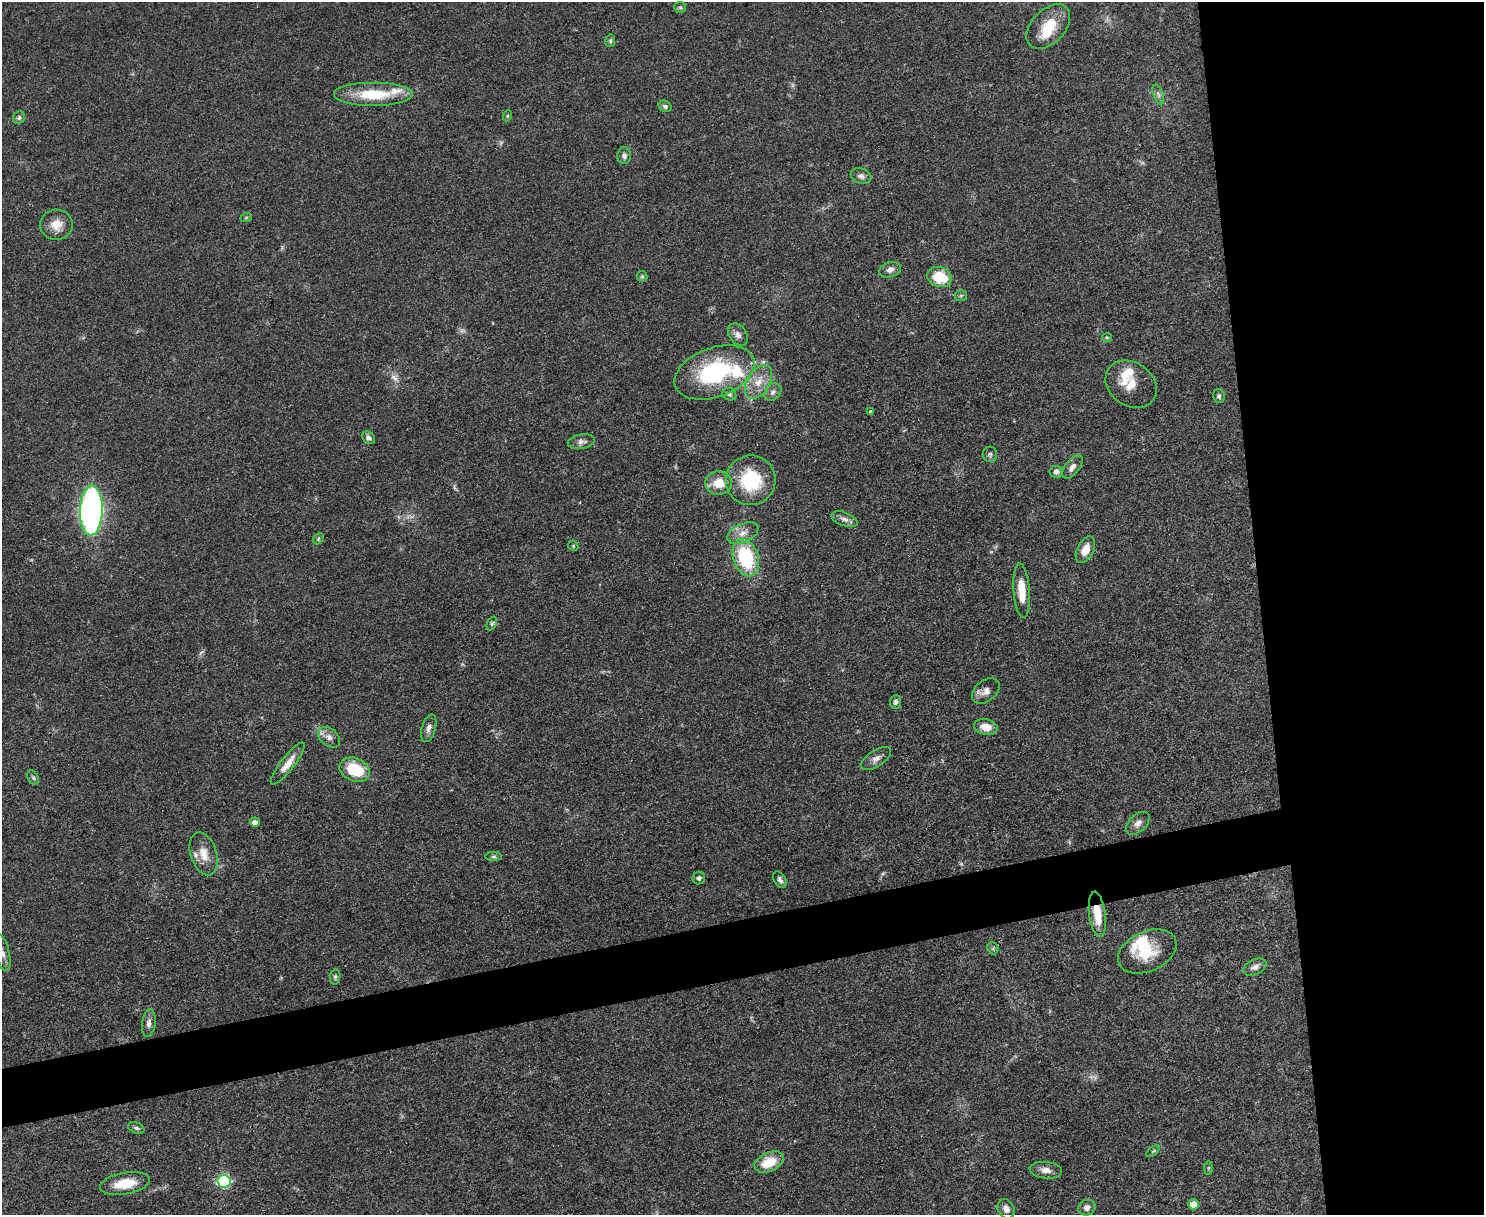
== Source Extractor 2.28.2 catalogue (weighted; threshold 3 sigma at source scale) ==
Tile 6 of 3 x 4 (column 3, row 2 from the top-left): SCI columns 3100-4581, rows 2425-3637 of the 4832 x 4849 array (HDU 1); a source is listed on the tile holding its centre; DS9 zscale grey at full resolution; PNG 1486 x 1217 px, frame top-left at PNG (2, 2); each listed source drawn as its Kron ellipse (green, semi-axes under 4 px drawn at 4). Shown black and unused: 19% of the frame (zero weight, under 3 of 4 exposures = <1% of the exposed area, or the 3 px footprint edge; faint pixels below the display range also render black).
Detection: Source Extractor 2.28.2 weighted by HDU 2 'WHT'; one run over the whole footprint, this tile lists its part. Background 0.0514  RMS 0.0049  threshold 0.022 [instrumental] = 3 sigma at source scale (4.5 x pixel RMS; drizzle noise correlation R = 1.50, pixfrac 1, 0.05/0.05 arcsec/px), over >= 5 px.
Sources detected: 84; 3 too faint to see at this stretch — neither listed nor drawn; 8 inside a brighter listed object's ellipse — not listed separately; the other 73 listed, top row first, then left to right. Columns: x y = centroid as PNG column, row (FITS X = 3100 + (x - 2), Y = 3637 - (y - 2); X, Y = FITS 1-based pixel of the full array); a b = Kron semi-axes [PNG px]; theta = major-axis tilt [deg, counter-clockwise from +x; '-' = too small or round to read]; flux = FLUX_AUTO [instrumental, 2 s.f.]
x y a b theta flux
680 7 6 5 - 0.88
1048 26 26 16 47 14
610 41 6 5 - 0.94
374 94 40 12 0 21
1158 94 10 5 -69 1.5
665 106 7 5 -29 1.1
507 116 5 3 - 0.49
19 118 6 6 - 1.1
624 156 8 7 - 1.9
861 176 11 7 -20 1.9
246 218 6 3 20 0.54
56 225 16 15 - 6.5
890 270 11 7 17 2.5
642 276 5 5 - 0.75
940 277 12 10 -17 16
961 296 6 5 - 0.85
738 335 12 8 -54 2.4
1107 337 5 4 - 0.59
715 372 41 24 20 51
758 382 18 11 58 7.3
1131 384 27 21 -35 10
773 392 10 7 49 2.2
729 394 7 5 -29 1.1
1219 396 7 6 - 1.1
870 411 3 3 - 0.86
369 438 7 5 -44 1.5
581 442 14 7 10 2.3
990 454 8 7 - 1.2
1073 467 14 7 53 2.9
1056 472 6 6 - 1.6
751 480 25 24 - 26
719 483 13 11 -3 8.3
91 511 25 11 88 200
845 519 14 6 -21 2.3
743 533 17 9 24 4.4
318 539 6 4 47 0.75
573 546 5 4 - 0.63
1085 550 14 8 63 5.6
746 558 19 12 -71 33
1022 591 27 8 -86 11
492 624 7 4 66 0.91
986 691 16 10 38 3.6
896 702 7 5 86 1.3
986 727 12 7 -10 5.2
429 728 14 7 73 2.4
329 737 12 8 -40 3.1
876 758 17 8 33 2.9
288 764 26 7 52 5.7
355 770 15 11 -22 18
33 778 8 5 -62 0.84
255 822 5 4 - 2.7
1138 823 14 8 43 2.8
204 854 22 13 -73 6.7
494 857 8 4 0 0.83
699 878 6 6 - 1.2
780 880 9 5 -58 1.6
1097 914 23 8 -82 10
993 948 6 5 - 0.83
1147 951 31 20 24 16
2 953 19 7 -77 3.2
1255 967 12 7 25 2.6
335 977 8 5 81 1
149 1023 14 7 83 2.5
136 1128 8 5 -20 1.1
1153 1151 8 4 37 0.83
769 1162 15 9 24 11
1209 1168 7 4 90 0.78
1046 1170 16 8 -6 3.6
224 1181 6 6 - 74
125 1184 25 11 10 11
1194 1204 5 5 - 7.1
1087 1208 9 7 25 2.6
1006 1209 10 8 -62 3
Overlapping masked pixels (flux is a lower limit): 1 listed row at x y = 1097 914
Isophote crosses this tile's border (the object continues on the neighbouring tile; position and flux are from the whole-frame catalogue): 1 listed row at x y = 2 953